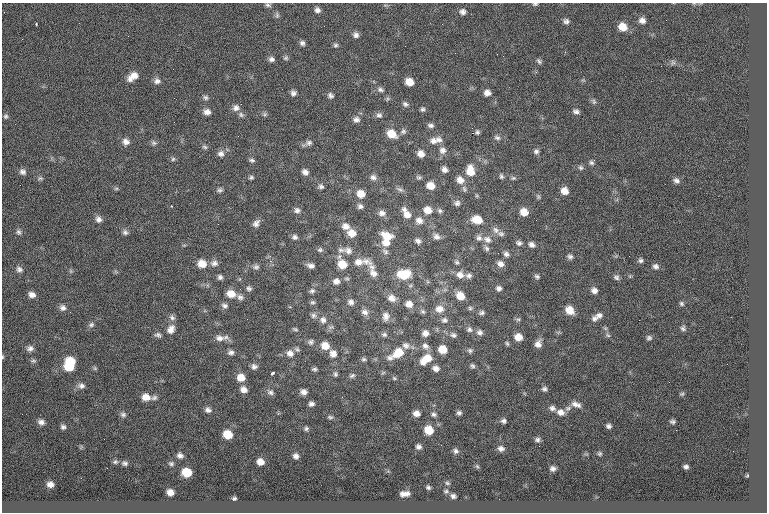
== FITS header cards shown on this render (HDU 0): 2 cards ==
NAXIS1  =                  765
NAXIS2  =                  510

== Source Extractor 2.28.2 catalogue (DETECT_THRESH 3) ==
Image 765 x 510 px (HDU 0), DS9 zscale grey, 1 PNG px = 1 image px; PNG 769 x 514 px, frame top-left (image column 1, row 510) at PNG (2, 3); no overlay
Background 0.076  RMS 8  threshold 23.9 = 3 sigma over >= 5 px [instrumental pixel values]
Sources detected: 275; all 275 listed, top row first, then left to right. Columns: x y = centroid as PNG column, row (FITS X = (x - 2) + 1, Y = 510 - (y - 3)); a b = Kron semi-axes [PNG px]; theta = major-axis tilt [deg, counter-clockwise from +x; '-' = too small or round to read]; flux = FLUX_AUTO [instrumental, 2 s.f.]
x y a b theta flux
535 4 7 4 7 850
268 5 8 5 -16 1200
317 10 7 6 - 2100
462 12 8 7 - 2100
277 15 9 5 -81 1300
642 20 8 7 - 2800
666 20 2 2 - 480
566 21 8 7 - 1700
36 24 3 2 - 530
622 27 9 8 - 7500
356 35 7 7 - 2100
128 36 2 2 - 510
22 39 2 2 - 1200
302 43 6 6 - 1500
335 45 7 6 - 1100
503 56 2 2 - 240
286 58 7 6 - 1100
271 59 7 6 - 1700
539 61 8 5 -47 1100
673 62 7 6 - 1200
133 76 13 7 35 5200
157 81 8 8 - 2200
409 82 7 6 - 6300
380 90 9 6 -15 1700
293 93 6 6 - 1800
487 93 7 6 - 2900
330 95 8 6 -41 1500
206 97 7 6 - 1300
174 98 2 2 - 490
387 99 6 4 71 830
594 101 8 6 -65 1200
405 104 8 6 -27 1600
236 108 9 8 - 2500
423 109 6 5 - 1100
576 111 7 5 -13 1700
207 112 8 6 -1 2700
265 114 6 5 - 1000
241 115 8 6 -41 1300
379 115 8 7 - 1800
6 116 6 6 - 1000
356 120 8 7 - 2200
430 125 8 6 -8 1600
403 131 8 8 - 1600
477 132 5 4 - 1100
472 133 2 2 - 4100
391 134 10 8 -37 8600
497 138 9 6 -22 1600
439 140 11 8 -31 2900
433 141 11 9 -16 3500
126 142 9 8 - 2800
154 143 8 6 -31 1300
309 143 9 7 14 1900
205 147 7 5 -18 1100
442 150 10 9 - 2900
536 151 7 6 - 1600
221 154 8 8 - 2400
421 154 7 7 - 3800
173 159 6 6 - 920
252 160 8 5 -9 1100
591 163 7 6 - 1300
581 168 8 6 -44 1300
444 169 7 6 - 2300
470 171 12 9 -83 7800
22 172 8 7 - 1900
305 172 8 7 - 2300
501 176 7 5 -72 1100
251 177 6 5 - 940
373 177 8 7 - 2000
419 177 7 6 - 1000
40 178 8 5 14 1100
513 178 7 5 1 980
460 180 9 8 - 4300
676 180 8 6 -29 1800
321 186 8 6 -28 1400
430 186 8 7 - 6100
116 188 6 4 1 780
400 189 10 5 -35 1500
464 189 9 5 -72 1100
220 190 7 6 - 1200
564 191 7 7 - 5000
361 194 9 8 - 5700
538 197 7 5 -70 910
457 203 8 8 - 1800
171 206 3 2 - 280
360 206 7 6 - 1700
297 210 8 7 - 1900
428 210 10 8 -16 5100
440 211 7 6 - 1200
524 212 7 7 - 6100
382 213 9 7 -5 2500
406 213 16 8 -58 5300
98 219 8 7 - 2300
419 220 10 9 - 3400
477 220 11 8 -10 8200
256 223 10 6 51 2300
218 224 2 2 - 1200
346 226 10 8 -19 3500
496 230 11 8 -54 2500
18 232 8 6 -85 1400
125 232 7 6 - 1500
351 233 9 8 - 5200
501 234 8 7 - 1600
436 236 9 7 -35 2300
295 237 6 6 - 1500
387 237 14 9 -24 8200
479 238 8 8 - 1900
487 239 12 9 -30 3500
418 241 8 6 -24 1700
386 243 10 8 -5 4400
519 243 7 6 - 1500
531 244 7 6 - 2100
340 245 3 2 - 1000
487 248 10 5 -57 1600
320 250 7 6 - 1100
341 250 10 6 -9 1700
348 251 12 9 -24 3300
385 251 10 6 -34 1700
498 253 2 2 - 1800
506 254 7 6 - 1700
570 256 7 6 - 1500
629 256 2 2 - 920
641 260 6 5 - 1300
270 261 2 2 - 6400
366 261 17 10 -13 4300
358 262 12 9 12 4200
457 262 7 6 - 1000
214 263 10 8 3 2400
202 264 9 8 - 6400
342 264 11 8 -61 9500
500 264 8 6 -26 2600
311 266 8 5 -11 2100
656 266 7 7 - 1800
256 267 8 7 - 1500
372 267 13 7 -46 2700
19 269 9 7 -22 1900
71 271 6 4 -71 680
373 273 13 8 -49 3600
404 274 14 10 1 14000
460 275 10 9 - 3700
469 276 8 6 1 1700
537 276 7 5 -18 1100
220 277 6 6 - 1500
616 277 8 6 -34 1500
336 281 8 8 - 2500
249 288 7 6 - 1400
499 288 6 6 - 1700
240 289 2 2 - 260
594 290 8 7 - 2500
312 291 7 6 - 1300
231 294 10 8 -21 6000
32 295 8 6 -22 2800
460 296 8 7 - 7100
240 297 9 7 -37 1900
392 298 10 9 - 3700
313 302 6 5 - 1000
351 302 8 7 - 2200
409 304 9 8 - 3800
681 304 7 5 -47 1000
224 306 8 6 -16 1700
63 308 9 7 -45 2100
470 308 5 5 - 950
439 309 11 10 - 4800
570 310 9 7 -42 6900
423 311 8 6 -37 1100
365 312 10 8 -17 2600
482 313 7 6 - 1400
313 315 8 7 - 1700
599 315 9 7 -4 2200
386 316 12 9 88 3400
172 317 9 7 -43 1800
594 318 8 7 - 1800
518 319 8 4 -7 890
323 320 10 9 - 3200
444 320 9 7 -10 1900
91 325 8 6 27 1400
683 328 7 6 - 1300
171 329 12 9 58 3900
295 329 7 4 -21 830
469 329 8 7 - 1700
479 332 9 8 - 2100
425 333 8 7 - 2800
384 334 8 6 -1 1300
158 335 9 6 -9 1500
453 335 8 7 - 1600
608 335 7 5 -23 1100
226 337 9 6 22 1700
518 337 7 6 - 5600
220 338 12 8 -7 3400
649 338 7 6 - 1300
311 342 7 7 - 1500
507 343 7 4 -63 850
538 344 9 7 73 3400
406 345 10 8 -28 2600
325 346 9 8 - 6100
425 346 10 8 -36 2400
30 348 9 7 21 2100
297 349 7 6 - 1200
443 349 7 6 - 8600
470 351 7 7 - 1200
231 352 8 7 - 1900
290 353 10 9 - 3300
398 353 15 10 31 9700
333 354 10 9 - 3200
2 357 5 3 - 550
390 358 10 7 -13 2000
363 359 6 5 - 1000
426 359 15 9 36 8800
33 361 8 5 -1 1000
70 362 9 7 -14 12000
472 366 7 5 -42 1200
69 367 9 6 -7 11000
254 367 8 7 - 1900
95 368 6 5 - 720
436 368 8 6 -22 2500
314 369 6 4 5 1000
272 373 5 3 - 1600
335 374 7 5 -80 1000
352 376 8 5 21 1200
241 377 9 8 - 5600
394 378 6 4 -42 740
669 382 2 2 - 790
81 386 9 7 -9 2100
244 389 8 7 - 3100
544 389 7 6 - 1400
270 392 9 6 -26 1600
303 392 6 5 - 2300
682 394 5 5 - 690
146 397 10 8 -7 4800
154 398 8 6 31 1400
311 404 6 5 - 1600
576 404 13 7 -18 2900
552 408 8 7 - 1800
568 408 8 6 30 1600
208 410 8 7 - 1900
560 412 9 8 - 3100
416 413 6 5 - 3000
459 413 5 5 - 1200
22 414 2 2 - 350
123 414 8 6 -15 1400
434 414 7 5 -17 1200
330 417 7 4 -10 940
503 421 6 5 - 1300
41 422 8 6 -16 2100
672 422 4 3 - 880
609 426 5 4 - 1400
63 427 5 4 - 1300
306 428 5 4 - 960
429 430 7 7 - 9700
676 430 2 2 - 1400
228 434 7 6 - 9600
537 440 6 5 - 1300
418 447 6 5 - 1600
501 448 7 6 - 2000
456 451 7 6 - 1500
600 454 4 4 - 770
180 456 6 5 - 1800
296 456 5 4 - 1700
115 462 6 6 - 980
260 462 6 6 - 3500
125 463 6 5 - 1300
171 464 6 5 - 930
477 466 6 4 -45 710
686 467 4 4 - 1100
107 468 2 2 - 350
553 468 5 4 - 1500
187 472 8 6 -12 12000
747 476 5 3 - 440
447 483 6 4 -17 810
50 484 6 5 - 2400
428 487 4 3 - 890
446 491 6 5 - 910
170 492 6 5 - 3300
404 494 9 5 5 3000
453 496 6 5 - 1500
234 498 3 3 - 770
At the frame edge (FLAGS 8, measured only in part): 2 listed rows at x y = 535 4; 2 357